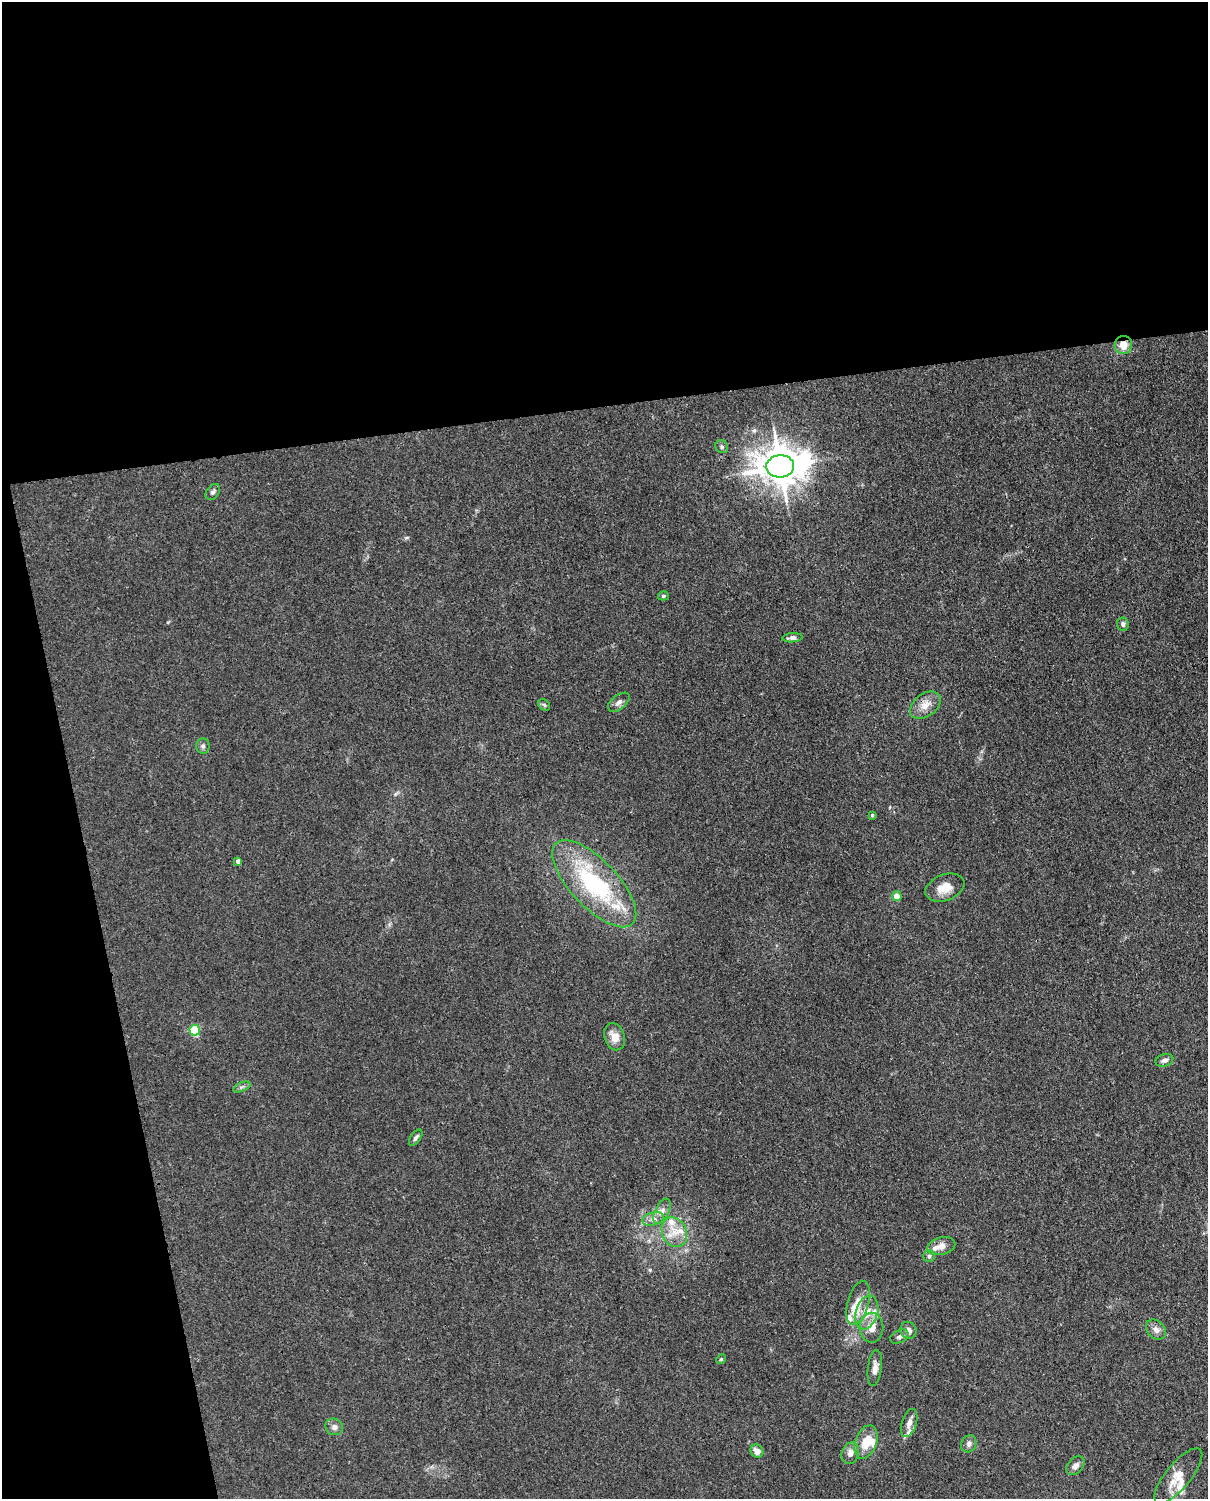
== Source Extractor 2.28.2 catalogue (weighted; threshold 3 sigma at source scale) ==
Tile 1 of 4 x 3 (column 1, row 1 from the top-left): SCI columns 92-1297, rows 3150-4646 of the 5004 x 4912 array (HDU 1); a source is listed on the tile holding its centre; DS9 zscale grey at full resolution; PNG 1210 x 1501 px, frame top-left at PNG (2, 2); each listed source drawn as its Kron ellipse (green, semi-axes under 4 px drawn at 4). Shown black and unused: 33% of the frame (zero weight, under 3 of 4 exposures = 7% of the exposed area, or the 3 px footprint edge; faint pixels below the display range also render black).
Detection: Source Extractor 2.28.2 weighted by HDU 2 'WHT'; one run over the whole footprint, this tile lists its part. Background 0.0294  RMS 0.0028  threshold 0.0124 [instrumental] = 3 sigma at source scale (4.5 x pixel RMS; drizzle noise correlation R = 1.50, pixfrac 1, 0.05/0.05 arcsec/px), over >= 5 px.
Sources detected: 51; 9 inside a brighter listed object's ellipse — not listed separately; the other 42 listed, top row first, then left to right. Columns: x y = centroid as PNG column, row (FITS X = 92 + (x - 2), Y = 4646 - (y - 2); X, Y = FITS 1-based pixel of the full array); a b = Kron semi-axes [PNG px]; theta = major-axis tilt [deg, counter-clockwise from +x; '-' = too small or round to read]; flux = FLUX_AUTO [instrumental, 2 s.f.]
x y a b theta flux
1123 345 9 8 - 3.3
722 447 7 6 - 0.57
780 466 14 11 4 730
213 492 9 6 52 0.76
663 596 5 4 - 0.51
1123 624 7 6 - 0.74
792 638 10 4 5 1.1
619 702 12 7 38 1.2
544 705 6 5 - 0.52
925 705 17 11 38 3.1
203 746 7 6 - 0.68
872 815 4 4 - 0.37
238 861 4 4 - 1.1
594 884 55 23 -47 33
945 888 20 13 20 4.4
897 896 5 4 - 4.1
195 1030 5 5 - 20
615 1037 14 10 -70 2.9
1164 1060 9 6 17 0.96
242 1087 9 4 22 0.67
416 1138 9 5 55 0.73
662 1211 14 6 63 1.6
653 1219 11 6 14 1.4
674 1232 15 12 -63 4.3
941 1246 14 9 13 2.1
929 1256 6 5 - 0.54
858 1303 23 10 74 4
867 1313 17 11 73 4.3
872 1328 15 11 90 3.2
908 1330 9 7 -59 1.5
1156 1330 11 8 -44 1.6
899 1337 10 6 27 0.93
721 1359 5 4 - 0.35
875 1368 18 7 83 1.9
909 1423 14 7 72 1.6
334 1427 9 8 - 1.2
866 1442 17 10 70 5.2
969 1444 9 7 64 1
757 1451 7 6 - 2.2
850 1453 11 8 70 1.8
1075 1466 11 7 48 1.3
1178 1476 34 12 51 5
Overlapping masked pixels (flux is a lower limit): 2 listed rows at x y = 1123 345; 780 466